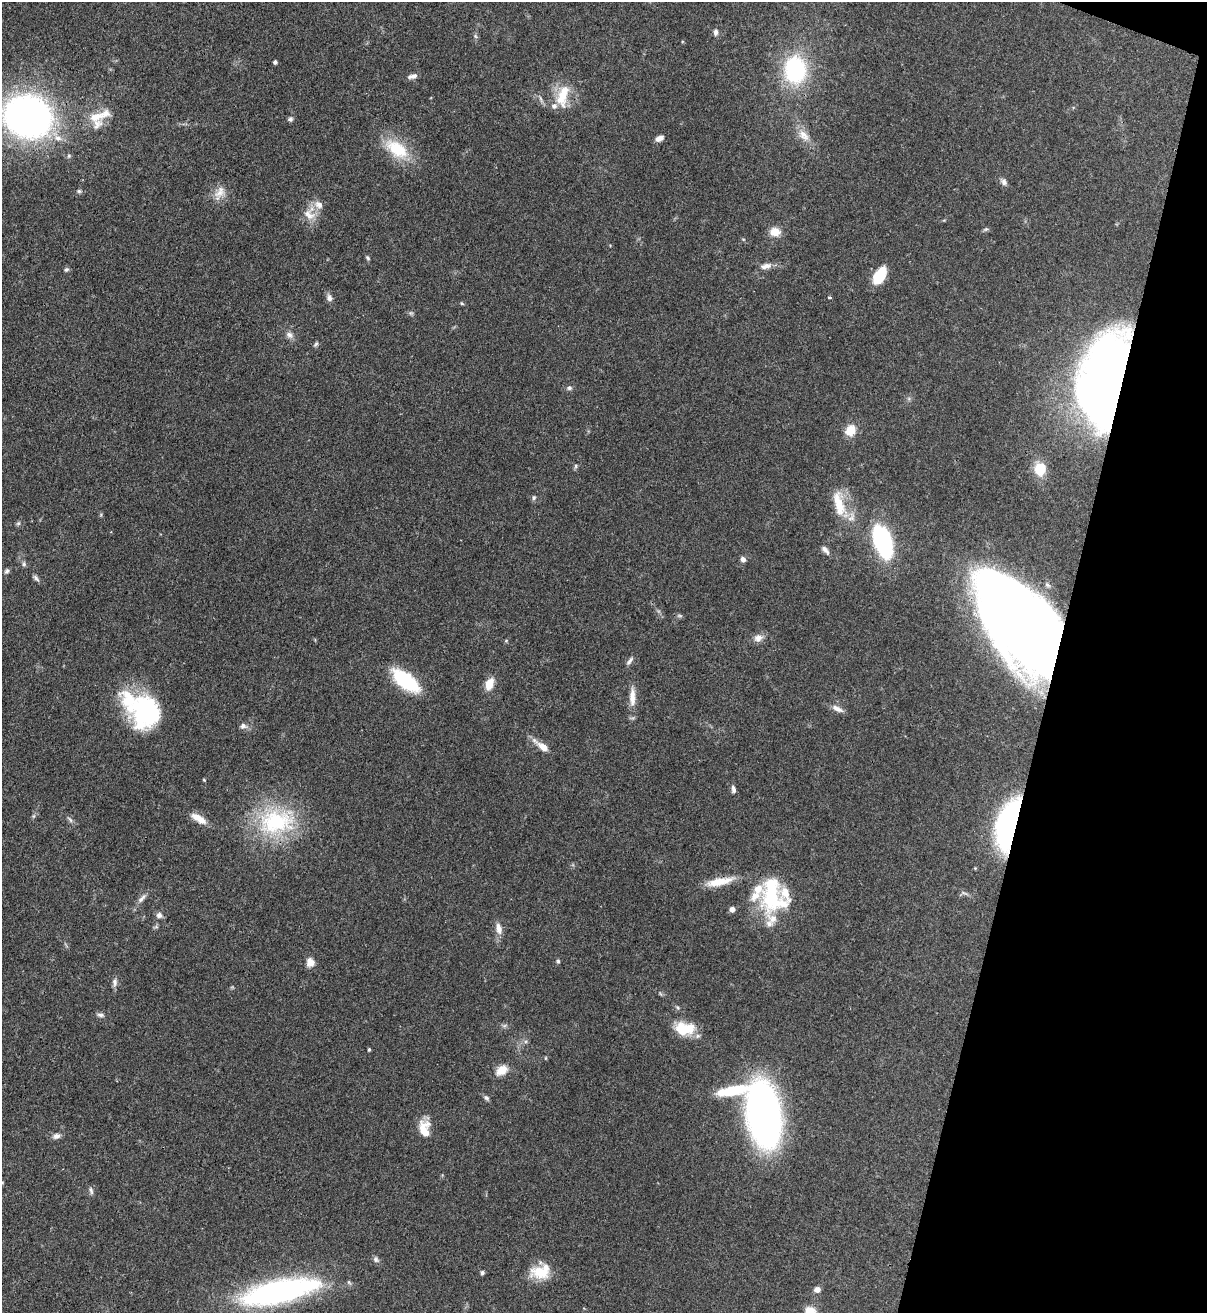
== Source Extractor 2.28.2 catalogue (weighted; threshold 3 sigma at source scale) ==
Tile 8 of 4 x 4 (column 4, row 2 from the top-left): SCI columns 3835-5039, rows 2652-3962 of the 5383 x 5305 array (HDU 1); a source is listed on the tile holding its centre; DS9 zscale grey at full resolution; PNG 1209 x 1315 px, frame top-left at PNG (2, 2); no overlay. Shown black and unused: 13% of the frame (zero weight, under 3 of 4 exposures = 7% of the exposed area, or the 3 px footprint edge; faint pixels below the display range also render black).
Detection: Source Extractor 2.28.2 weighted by HDU 2 'WHT'; one run over the whole footprint, this tile lists its part. Background 0.105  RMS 0.0041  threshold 0.0186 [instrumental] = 3 sigma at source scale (4.5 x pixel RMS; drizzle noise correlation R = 1.50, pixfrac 1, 0.05/0.05 arcsec/px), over >= 5 px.
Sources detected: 104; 2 too faint to see at this stretch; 3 inside a brighter object's white glare — not listed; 10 inside a brighter listed object's ellipse — not listed separately; the other 89 listed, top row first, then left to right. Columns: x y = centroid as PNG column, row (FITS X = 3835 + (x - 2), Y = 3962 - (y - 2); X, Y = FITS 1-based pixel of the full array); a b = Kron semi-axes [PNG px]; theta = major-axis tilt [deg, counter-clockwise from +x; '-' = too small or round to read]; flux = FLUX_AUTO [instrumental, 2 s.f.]
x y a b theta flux
716 32 9 6 89 1.4
475 36 6 4 -47 0.68
275 62 4 4 - 1.1
795 70 26 21 -90 43
414 76 9 7 24 1.5
563 96 33 15 77 11
541 99 11 3 -75 0.96
97 116 31 11 16 7.8
28 117 32 27 -20 250
290 119 7 7 - 0.97
803 135 20 11 -47 5.2
58 138 13 8 -21 3.5
659 138 9 6 30 2.2
397 149 37 20 -36 17
1004 182 10 7 -51 1.5
79 191 7 5 -1 0.79
219 193 22 12 60 4.7
309 215 19 14 -34 5.7
986 229 8 4 30 0.7
775 232 12 10 -4 4.7
743 239 5 3 - 0.39
368 258 7 4 -59 0.65
766 266 17 8 12 2.7
66 270 6 5 - 0.82
880 275 18 9 57 12
329 298 9 7 -76 1.9
830 298 4 3 - 0.74
462 303 5 4 - 0.47
289 335 11 8 -30 2
316 344 8 4 57 0.76
1106 381 80 37 79 390
569 388 7 6 - 1
850 430 14 12 62 6
576 466 6 5 - 0.73
1040 469 15 13 -89 9
534 498 7 5 73 0.83
839 504 41 14 -72 12
18 523 6 5 - 0.72
883 542 32 16 -73 49
825 550 13 6 -51 1.7
743 559 6 6 - 1.7
24 564 6 6 - 0.9
7 571 7 6 - 0.91
36 578 10 5 -52 1.1
1020 625 87 47 -55 580
758 638 12 10 28 2.8
506 641 6 4 1 0.44
630 661 14 5 54 1.4
406 681 27 12 -37 36
489 684 15 9 71 5.1
632 697 29 8 90 5.2
144 709 44 28 79 41
837 709 17 7 -24 2.5
243 726 10 8 -4 1.7
542 746 23 7 -36 4.7
204 780 4 4 - 0.4
733 789 10 5 -81 1.4
199 818 21 8 -31 5.1
70 819 10 4 -48 1.1
276 821 53 35 12 43
1008 827 45 21 75 82
720 882 38 9 12 8.5
964 893 14 4 -19 1.1
771 897 38 27 82 30
141 898 14 6 48 2
732 909 6 5 - 1.9
159 915 7 7 - 1.7
499 928 16 8 -79 3.2
558 961 6 5 - 0.65
310 962 11 9 -62 3.2
115 982 12 6 88 1.6
100 1015 9 6 -16 1.3
504 1026 7 4 1 0.83
685 1029 24 14 -3 12
369 1049 3 3 - 0.65
545 1058 5 3 - 0.39
502 1070 15 10 35 5.2
732 1091 36 11 10 17
486 1098 8 6 -39 0.99
764 1114 41 21 -81 260
424 1129 21 12 -83 7.5
56 1136 10 7 15 1.9
91 1190 11 4 -74 1.1
376 1259 9 7 -50 1.3
541 1272 25 16 10 11
482 1273 5 5 - 0.83
817 1289 7 6 - 1.9
279 1291 81 23 12 100
810 1311 13 10 -4 4.6
Overlapping masked pixels (flux is a lower limit): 4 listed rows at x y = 28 117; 1106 381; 1020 625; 1008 827
Isophote crosses this tile's border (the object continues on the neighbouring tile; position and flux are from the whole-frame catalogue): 2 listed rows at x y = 28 117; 810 1311